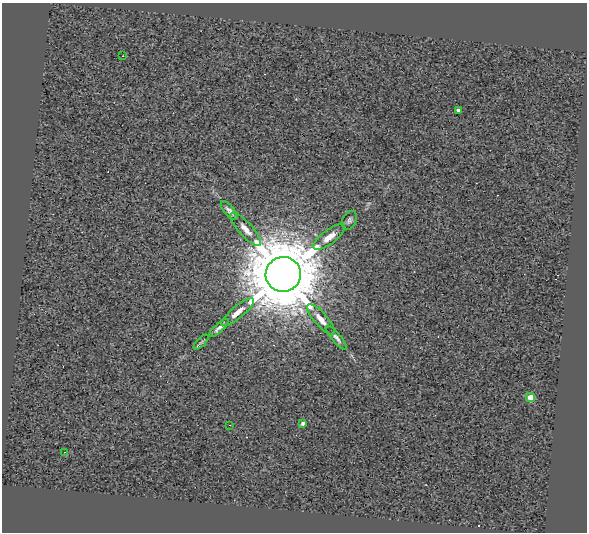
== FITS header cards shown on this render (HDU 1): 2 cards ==
NAXIS1  =                  585
NAXIS2  =                  530

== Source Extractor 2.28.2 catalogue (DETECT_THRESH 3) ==
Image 585 x 530 px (HDU 1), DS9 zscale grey, 1 PNG px = 1 image px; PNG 589 x 534 px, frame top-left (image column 1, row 530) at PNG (2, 3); each listed source drawn as its Kron ellipse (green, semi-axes under 4 px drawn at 4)
Background 0.481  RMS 2.6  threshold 7.81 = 3 sigma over >= 5 px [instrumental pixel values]
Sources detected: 16; all 16 listed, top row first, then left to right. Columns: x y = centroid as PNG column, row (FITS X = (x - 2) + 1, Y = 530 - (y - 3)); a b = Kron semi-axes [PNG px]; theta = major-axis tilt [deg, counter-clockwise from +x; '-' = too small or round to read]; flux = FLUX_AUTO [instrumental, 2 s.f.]
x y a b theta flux
123 56 3 2 - 2.0e+02
458 110 4 3 - 5.4e+02
229 211 12 5 -50 7.0e+02
349 220 10 7 63 5.4e+02
246 229 21 7 -48 1.6e+03
329 237 19 7 37 1.7e+03
283 274 18 17 - 2.2e+06
238 312 20 6 39 1.9e+03
321 319 19 6 -49 1.7e+03
219 328 13 4 42 6.5e+02
337 338 15 4 -50 6.4e+02
201 342 9 3 45 3.1e+02
530 397 4 4 - 4.3e+03
302 423 3 3 - 4.1e+02
230 425 2 2 - 7.2e+01
64 452 2 2 - 8.6e+01